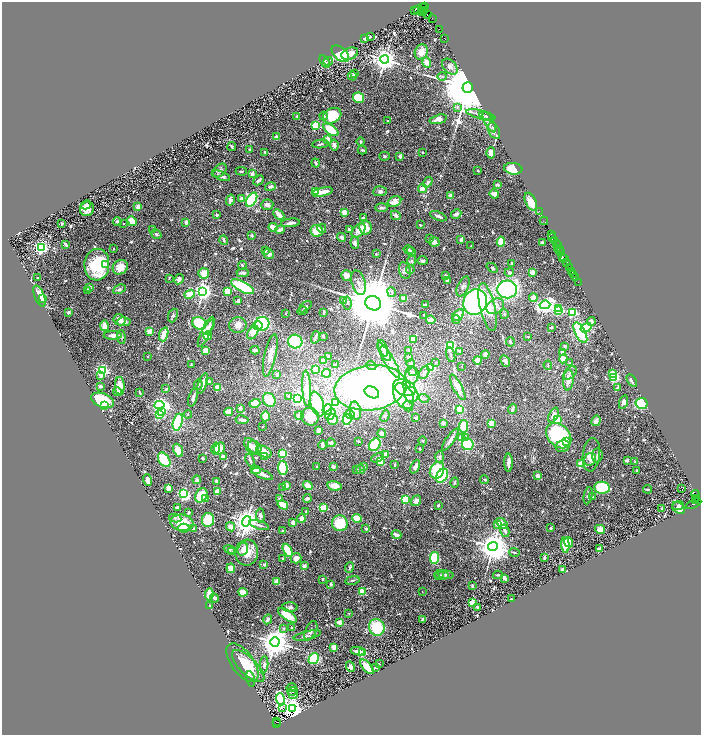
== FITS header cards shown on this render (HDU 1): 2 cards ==
NAXIS1  =                 1397
NAXIS2  =                 1465

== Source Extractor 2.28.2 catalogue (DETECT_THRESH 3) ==
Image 1397 x 1465 px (HDU 1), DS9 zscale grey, zoomed out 1/2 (1 PNG px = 2 x 2 image px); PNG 703 x 737 px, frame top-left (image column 1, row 1465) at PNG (2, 2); each listed source drawn as its Kron ellipse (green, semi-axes under 4 px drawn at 4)
Background 0.427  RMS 0.026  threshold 0.0784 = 3 sigma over >= 5 px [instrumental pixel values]
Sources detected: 767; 53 cannot appear on this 1/2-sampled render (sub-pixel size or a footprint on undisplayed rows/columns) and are neither listed nor drawn; of the other 714, the 500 brightest by FLUX_AUTO listed and drawn (214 fainter detections omitted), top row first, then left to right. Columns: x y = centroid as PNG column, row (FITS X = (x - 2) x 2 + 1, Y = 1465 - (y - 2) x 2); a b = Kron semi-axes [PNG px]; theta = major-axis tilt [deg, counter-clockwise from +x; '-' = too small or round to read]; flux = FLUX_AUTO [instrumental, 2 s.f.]
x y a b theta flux
425 7 2 1 - 140
422 8 4 3 - 190
414 10 2 2 - 84
418 10 4 3 - 490
424 10 3 1 - 88
422 11 2 1 - 410
424 13 3 2 - 170
427 14 3 1 - 50
432 18 2 1 - 9.6
440 29 2 1 - 9.5
371 37 2 2 - 13
364 38 3 3 - 7.8
444 38 2 1 - 52
421 52 8 6 64 59
340 54 10 6 -43 200
350 54 9 6 22 43
385 59 4 4 - 6300
325 61 7 4 -56 16
328 61 5 4 - 6.6
427 62 5 4 - 39
450 67 9 6 -46 22
355 74 2 2 - 38
352 76 5 4 - 13
442 76 4 4 - 6.6
468 87 5 5 - 81000
358 98 5 5 - 140
457 107 4 3 - 5.7
481 115 15 3 -14 18
297 116 2 2 - 14
324 116 4 4 - 13
332 116 9 7 29 140
486 116 7 3 -18 8.5
438 119 9 4 16 39
388 121 2 2 - 13
489 122 11 4 -61 19
316 125 3 3 - 420
331 130 9 4 -35 160
494 131 9 5 -63 15
276 137 2 2 - 42
327 139 4 3 - 47
360 141 4 2 - 5.9
320 144 8 3 6 12
334 145 5 4 - 19
232 147 4 2 - 9.6
250 150 4 3 - 6.5
362 150 4 2 - 6
265 152 3 3 - 7.5
423 152 2 2 - 13
491 153 5 4 - 25
385 156 5 4 - 11
400 156 2 2 - 54
316 163 4 3 - 12
513 169 9 6 -8 110
219 170 8 5 38 15
241 171 5 2 - 7.1
478 171 2 2 - 7.6
252 174 2 2 - 78
221 176 9 3 -22 17
259 180 6 2 43 18
428 182 6 4 57 17
497 185 4 3 - 11
270 187 5 3 - 17
422 188 4 3 - 46
315 191 3 3 - 100
380 191 7 5 3 15
322 192 10 3 13 57
494 194 5 4 - 28
451 196 3 3 - 44
241 198 4 3 - 10
230 200 5 3 - 23
252 200 8 4 60 460
394 201 7 5 28 42
531 202 9 5 -63 77
86 205 5 3 - 11
267 205 6 5 - 19
138 207 2 2 - 82
381 208 6 3 1 11
87 209 7 7 - 49
344 212 2 2 - 140
539 212 2 1 - 31
279 214 6 3 -44 54
456 214 5 3 - 16
217 215 3 3 - 9.7
396 215 5 3 - 19
438 216 9 3 -22 15
363 217 3 2 - 11
132 221 5 3 - 84
544 221 4 2 - 59
117 222 5 4 - 16
186 222 2 2 - 63
291 223 9 3 6 20
62 224 3 2 - 6.7
124 224 2 2 - 8
420 225 3 2 - 6.6
273 227 4 3 - 53
322 228 4 4 - 8.8
365 228 7 6 - 74
152 229 4 2 - 6.4
280 230 4 2 - 32
349 230 4 2 - 13
317 231 6 6 - 93
359 231 8 5 49 39
156 234 6 3 -33 9.1
551 234 2 1 - 21
252 236 2 2 - 38
342 237 5 4 - 16
552 237 4 2 - 150
429 239 2 2 - 9.1
224 240 5 3 - 10
461 240 3 2 - 50
555 240 3 1 - 92
434 242 5 4 - 24
501 242 5 3 - 120
542 242 2 2 - 36
355 243 6 3 -83 14
65 244 4 2 - 15
557 244 4 2 - 140
471 246 2 2 - 6
41 247 3 3 - 1900
557 248 2 1 - 34
559 248 2 2 - 66
114 249 2 2 - 7.6
408 250 5 2 - 8.6
265 251 2 2 - 26
411 251 5 2 - 7.2
559 251 2 1 - 92
561 251 3 1 - 77
269 254 5 4 - 19
376 254 3 2 - 5.9
562 257 4 3 - 19
564 259 2 1 - 28
412 261 5 4 - 8.2
422 261 5 4 - 9.9
567 262 3 1 - 76
511 263 2 2 - 9
97 265 16 12 87 310
105 265 4 4 - 32
243 265 4 3 - 5.9
120 267 8 7 - 58
569 267 2 1 - 52
492 268 6 3 -40 9.2
410 270 4 3 - 7.9
405 271 8 5 -73 18
572 271 2 1 - 76
509 272 4 4 - 12
532 272 2 2 - 110
204 273 5 5 - 71
243 273 6 2 2 16
573 274 2 1 - 17
346 275 5 5 - 39
445 275 2 2 - 21
38 278 2 2 - 14
169 278 3 2 - 6.8
575 278 2 1 - 64
179 279 5 4 - 25
447 280 2 2 - 74
578 282 3 1 - 27
358 283 13 6 -73 26
463 286 10 5 65 19
90 287 2 2 - 36
242 287 12 5 -28 300
119 289 6 4 25 12
507 289 10 9 - 1100
87 290 3 3 - 6.9
203 291 4 3 - 2800
227 291 4 3 - 55
392 292 5 4 - 9.4
190 294 5 3 - 120
39 296 11 5 -68 69
42 298 3 3 - 12
404 298 3 3 - 47
533 298 4 4 - 41
343 300 2 2 - 57
238 301 3 2 - 15
475 302 13 11 65 1100
347 303 6 4 -82 9.8
373 303 8 7 - 71000
425 304 3 2 - 6.3
545 305 5 4 - 2600
495 306 9 7 30 47
305 307 7 4 39 16
487 307 24 7 -77 190
558 309 3 2 - 410
559 310 3 2 - 410
302 311 5 4 - 8
69 312 2 2 - 35
324 312 3 2 - 17
572 312 3 3 - 550
285 313 2 2 - 7.5
504 314 5 3 - 7
173 315 7 4 68 9.9
424 315 2 2 - 8.4
458 315 7 4 40 91
456 319 4 4 - 8
120 320 6 5 - 33
431 320 5 4 - 33
591 321 4 4 - 30
124 322 7 4 2 19
199 323 7 6 - 170
262 324 7 6 - 460
238 325 8 8 - 38
258 325 5 4 - 190
104 326 5 3 - 42
208 327 8 4 54 24
551 327 3 2 - 10
586 328 6 4 33 280
150 331 2 2 - 160
206 332 16 4 64 69
253 332 7 5 57 82
580 333 11 5 -62 260
164 334 7 3 71 79
113 335 9 4 -1 30
208 336 4 3 - 64
323 336 3 2 - 8.3
121 337 7 4 -86 8.3
315 337 6 2 71 25
527 337 2 2 - 11
413 339 4 3 - 65
295 342 7 7 - 340
510 342 5 4 - 11
451 346 3 3 - 630
565 346 3 3 - 7.8
383 348 9 3 -69 33
255 350 4 3 - 20
409 350 4 3 - 8.7
206 351 3 3 - 55
460 351 4 4 - 11
562 353 4 2 - 25
385 354 8 3 -60 30
485 354 4 4 - 22
270 355 21 6 78 57
451 355 7 2 -75 8.1
148 356 2 2 - 7.3
329 356 3 3 - 8.5
409 357 2 2 - 8.8
563 359 4 3 - 52
323 360 3 3 - 35
389 360 20 5 -59 83
477 360 4 3 - 39
505 361 6 4 -62 18
435 362 2 2 - 5.9
411 363 4 4 - 10
570 363 4 3 - 5.7
191 365 2 2 - 23
336 365 2 2 - 48
371 365 5 4 - 11
548 365 5 3 - 5.8
462 366 2 2 - 6.2
431 368 3 3 - 330
316 369 3 2 - 200
102 371 3 3 - 1100
413 372 4 4 - 7.3
326 373 4 3 - 94
424 373 7 4 60 17
570 373 8 5 44 15
613 373 3 2 - 130
277 374 3 2 - 21
101 375 3 2 - 57
412 375 9 6 90 25
614 377 3 3 - 620
568 380 10 5 85 49
632 381 7 2 -59 15
209 382 4 4 - 16
203 384 11 2 71 37
198 385 5 3 - 9.4
406 385 3 3 - 150
100 386 2 2 - 54
120 386 9 4 -87 64
405 387 11 7 -25 560
458 387 14 4 -62 49
217 388 2 2 - 150
307 388 18 3 -87 75
370 388 36 22 7 2300
617 388 2 2 - 41
166 389 2 2 - 35
117 391 4 3 - 11
372 392 8 5 -28 270
140 393 3 2 - 6.2
411 394 8 7 - 280
289 396 4 3 - 6
404 396 13 9 -59 560
193 397 10 3 72 20
298 398 4 3 - 2000
424 398 5 4 - 8.4
102 400 12 7 -19 250
269 400 7 6 - 150
623 402 7 4 73 24
255 403 5 4 - 98
336 403 4 3 - 460
641 403 6 5 - 340
317 404 13 6 -73 430
104 405 3 3 - 410
159 405 5 3 - 2000
408 406 5 4 - 12
240 408 3 3 - 15
327 409 5 4 - 260
459 409 4 3 - 100
512 409 5 3 - 18
161 411 3 2 - 88
355 411 9 5 -77 43
229 412 4 3 - 77
188 414 4 3 - 6.2
330 414 6 4 52 150
349 414 5 4 - 16
159 415 3 3 - 430
299 415 4 3 - 28
554 415 8 4 68 27
265 416 5 3 - 110
385 416 6 3 67 7.9
310 417 9 8 - 110
416 418 3 3 - 7.7
333 419 5 5 - 54
242 420 7 3 -10 22
347 420 5 4 - 220
557 420 4 3 - 120
596 421 5 4 - 25
178 422 8 4 75 450
443 423 3 3 - 16
491 423 3 3 - 98
262 426 2 2 - 7.2
463 426 6 4 85 99
318 430 3 3 - 22
382 433 4 3 - 26
559 436 14 10 -45 500
461 437 2 2 - 80
465 438 4 3 - 13
450 440 13 3 54 27
359 441 3 3 - 6
423 441 4 3 - 6
566 441 2 2 - 78
331 443 4 2 - 54
468 444 6 5 - 190
322 445 4 3 - 22
375 445 7 5 51 380
251 446 9 5 -54 35
563 446 7 5 22 42
255 447 7 5 -44 27
216 449 6 3 77 39
219 449 6 5 - 67
420 449 2 2 - 15
178 450 7 4 -67 69
264 452 8 5 -31 70
283 454 3 3 - 450
385 454 2 2 - 110
591 455 17 8 83 54
597 455 7 5 83 14
223 456 3 3 - 21
264 457 4 3 - 62
439 457 5 4 - 8.3
203 458 3 2 - 6.5
378 458 6 4 27 27
590 459 7 5 57 20
164 460 8 5 -57 180
250 460 6 2 -67 12
627 460 3 3 - 12
380 462 4 4 - 110
635 462 2 2 - 7.9
509 463 9 3 -90 26
581 464 3 3 - 260
395 465 3 2 - 7.1
333 466 3 3 - 13
317 467 3 2 - 8.6
364 467 2 2 - 19
415 467 7 3 67 24
283 468 7 5 -85 180
256 470 5 4 - 20
356 470 4 3 - 8.2
361 470 4 4 - 10
437 470 9 7 63 180
637 470 3 2 - 7.3
262 474 11 3 -21 27
442 476 7 5 57 310
537 476 3 3 - 28
147 480 6 4 -73 32
197 480 4 4 - 9.9
485 480 4 3 - 7.2
217 481 3 2 - 16
455 482 5 3 - 7.6
308 485 5 3 - 47
286 486 2 2 - 130
335 486 7 4 -12 52
168 488 3 2 - 70
282 488 2 2 - 8.3
602 488 8 6 -9 260
647 489 4 3 - 7.3
681 489 2 1 - 150
217 491 3 3 - 85
184 494 4 3 - 1000
695 494 4 2 - 75
201 495 7 5 58 130
588 496 9 4 78 12
593 497 4 3 - 6
206 498 2 2 - 24
279 498 4 3 - 6.4
307 498 4 3 - 8.8
695 498 3 2 - 170
405 500 3 3 - 360
416 501 5 4 - 26
696 501 4 2 - 380
693 504 8 3 27 170
283 505 5 3 - 80
438 505 2 2 - 13
678 506 6 4 20 16
177 507 4 3 - 13
323 508 3 3 - 300
662 508 3 2 - 6.4
679 508 7 5 -40 26
189 512 3 2 - 11
306 512 3 3 - 8.5
260 516 7 4 -85 18
175 518 6 3 -12 9.5
301 518 4 3 - 27
357 518 4 3 - 110
208 520 7 6 - 120
246 521 5 4 - 8000
293 522 3 3 - 31
182 523 11 8 -8 120
340 523 8 7 - 160
498 524 3 2 - 53
502 524 7 3 -42 42
259 525 10 2 -18 11
230 527 5 4 - 35
184 528 5 4 - 42
551 528 4 3 - 7.7
193 529 4 3 - 6
366 529 3 3 - 8.8
600 529 5 4 - 59
283 531 3 3 - 5.7
505 531 6 3 -74 14
396 535 5 2 - 28
569 542 5 3 - 73
565 545 7 4 -86 120
493 547 5 4 - 13000
229 549 6 3 -21 5.8
243 549 7 5 70 33
599 549 2 2 - 91
288 550 7 4 -63 120
232 552 4 3 - 7.4
514 552 5 2 - 6.1
247 553 13 11 82 90
283 558 2 2 - 16
296 558 5 5 - 37
434 558 6 4 81 180
544 558 2 2 - 8.7
264 564 4 3 - 8.8
304 566 3 3 - 25
231 568 4 4 - 45
349 568 5 3 - 6.9
562 570 3 3 - 9.8
442 575 7 4 -10 12
446 575 8 3 -8 6.5
498 575 5 2 - 8.1
439 576 4 4 - 6.4
504 578 2 2 - 35
323 579 2 2 - 22
352 580 7 3 13 9
276 581 4 4 - 30
331 584 2 2 - 32
472 586 3 2 - 7.7
422 591 2 2 - 5.9
243 592 4 3 - 96
362 592 4 3 - 97
209 594 6 3 80 79
214 598 5 3 - 11
511 599 2 2 - 8.7
473 602 4 3 - 53
210 606 3 2 - 6.7
290 607 7 5 -1 17
477 607 3 3 - 9.5
349 613 2 2 - 10
287 615 11 4 -35 110
268 619 5 3 - 15
422 619 4 3 - 6.2
340 622 2 2 - 130
377 627 8 7 - 210
284 628 4 3 - 5.9
292 628 3 2 - 8.2
311 631 10 5 65 18
307 635 14 4 13 13
275 642 5 4 - 11000
334 647 3 2 - 120
358 651 7 3 -7 28
363 653 3 2 - 280
314 658 6 4 58 260
243 663 22 11 -53 160
379 664 2 2 - 16
264 665 8 4 86 16
248 666 21 8 -44 94
350 667 5 4 - 17
367 667 9 4 -49 87
376 667 4 3 - 10
250 679 8 4 -78 7.1
292 688 5 3 - 5.7
293 691 5 3 - 9.5
293 694 5 3 - 8.8
280 699 6 4 -74 1100
283 707 2 2 - 92
292 709 3 3 - 8700
277 722 2 2 - 25
277 724 2 2 - 55
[214 fainter detections neither listed nor drawn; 53 sub-pixel or undisplayed-footprint detections neither listed nor drawn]